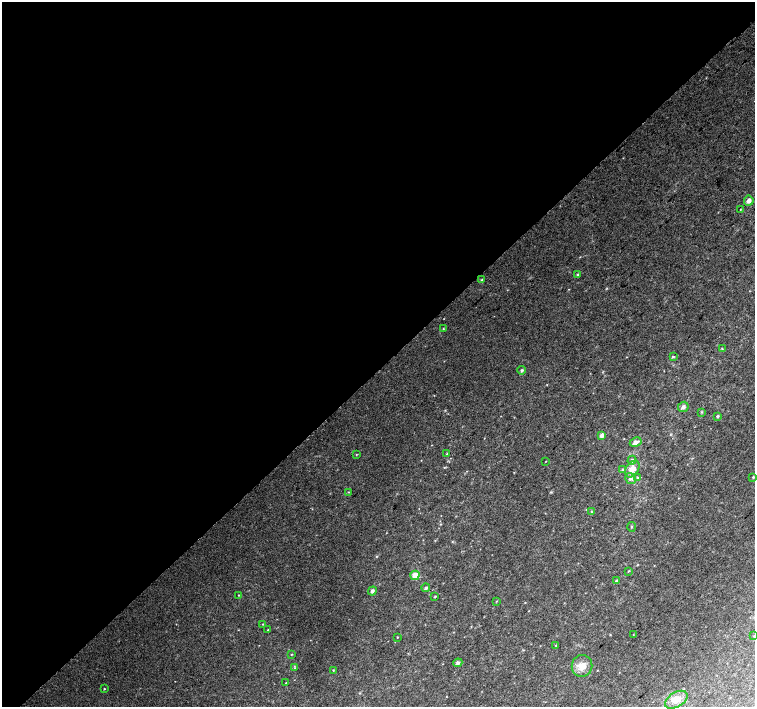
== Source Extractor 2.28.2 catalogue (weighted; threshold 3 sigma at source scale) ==
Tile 5 of 4 x 4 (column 1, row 2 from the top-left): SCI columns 40-1545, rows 3072-4480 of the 6096 x 6079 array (HDU 1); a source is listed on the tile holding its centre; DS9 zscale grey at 2 x 2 block average (1 PNG px = mean of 2 x 2 image px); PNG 757 x 709 px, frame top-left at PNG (2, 2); each listed source drawn as its Kron ellipse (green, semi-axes under 4 px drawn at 4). Shown black and unused: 52% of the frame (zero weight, under 2 of 3 exposures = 2% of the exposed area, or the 3 px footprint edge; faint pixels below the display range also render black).
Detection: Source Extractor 2.28.2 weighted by HDU 2 'WHT'; one run over the whole footprint, this tile lists its part. Background 0.0504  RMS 0.012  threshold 0.055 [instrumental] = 3 sigma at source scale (4.5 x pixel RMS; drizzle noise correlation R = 1.50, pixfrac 1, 0.0396/0.0396 arcsec/px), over >= 5 px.
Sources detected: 47; all 47 listed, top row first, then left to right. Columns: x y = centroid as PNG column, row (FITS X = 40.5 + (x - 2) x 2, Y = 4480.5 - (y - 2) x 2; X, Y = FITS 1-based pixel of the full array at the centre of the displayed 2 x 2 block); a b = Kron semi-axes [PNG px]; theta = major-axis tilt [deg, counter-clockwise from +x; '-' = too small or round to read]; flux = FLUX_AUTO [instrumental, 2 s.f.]
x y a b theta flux
749 201 5 4 - 12
740 209 2 2 - 0.96
578 274 3 3 - 3
481 280 4 2 - 2.2
443 329 3 2 - 1.9
722 349 3 2 - 1.7
673 357 4 3 - 3.2
522 370 4 3 - 4.6
683 407 5 5 - 8.5
702 412 3 2 - 1.9
717 416 4 3 - 2.7
602 435 4 3 - 12
636 442 6 4 28 12
447 454 3 2 - 2.5
356 455 3 2 - 1.6
632 460 4 3 - 5.8
546 461 3 2 - 1.1
632 469 9 6 54 26
623 470 4 3 - 3.4
753 477 3 3 - 2.5
637 478 4 3 - 2.8
630 479 6 5 - 7.9
349 492 3 2 - 1.4
591 512 4 2 - 2
631 527 5 2 - 2
628 571 3 2 - 1.8
415 575 5 4 - 27
617 580 4 3 - 2.3
426 588 4 3 - 4.4
372 591 5 4 - 6.1
238 595 3 2 - 1.1
435 597 3 2 - 2.5
496 601 3 2 - 1.5
263 624 3 2 - 1.5
268 630 3 3 - 1.9
633 635 2 2 - 1.3
754 636 3 2 - 1.3
397 637 2 2 - 1.4
556 645 2 2 - 1.7
291 654 3 2 - 1.6
458 663 5 4 - 6
582 666 11 10 - 26
295 668 3 3 - 2.2
333 670 3 2 - 1.7
286 683 2 2 - 1.1
104 689 2 2 - 2.1
676 700 12 7 31 24
Diffuse or blended objects may show on this block-average render without a row.